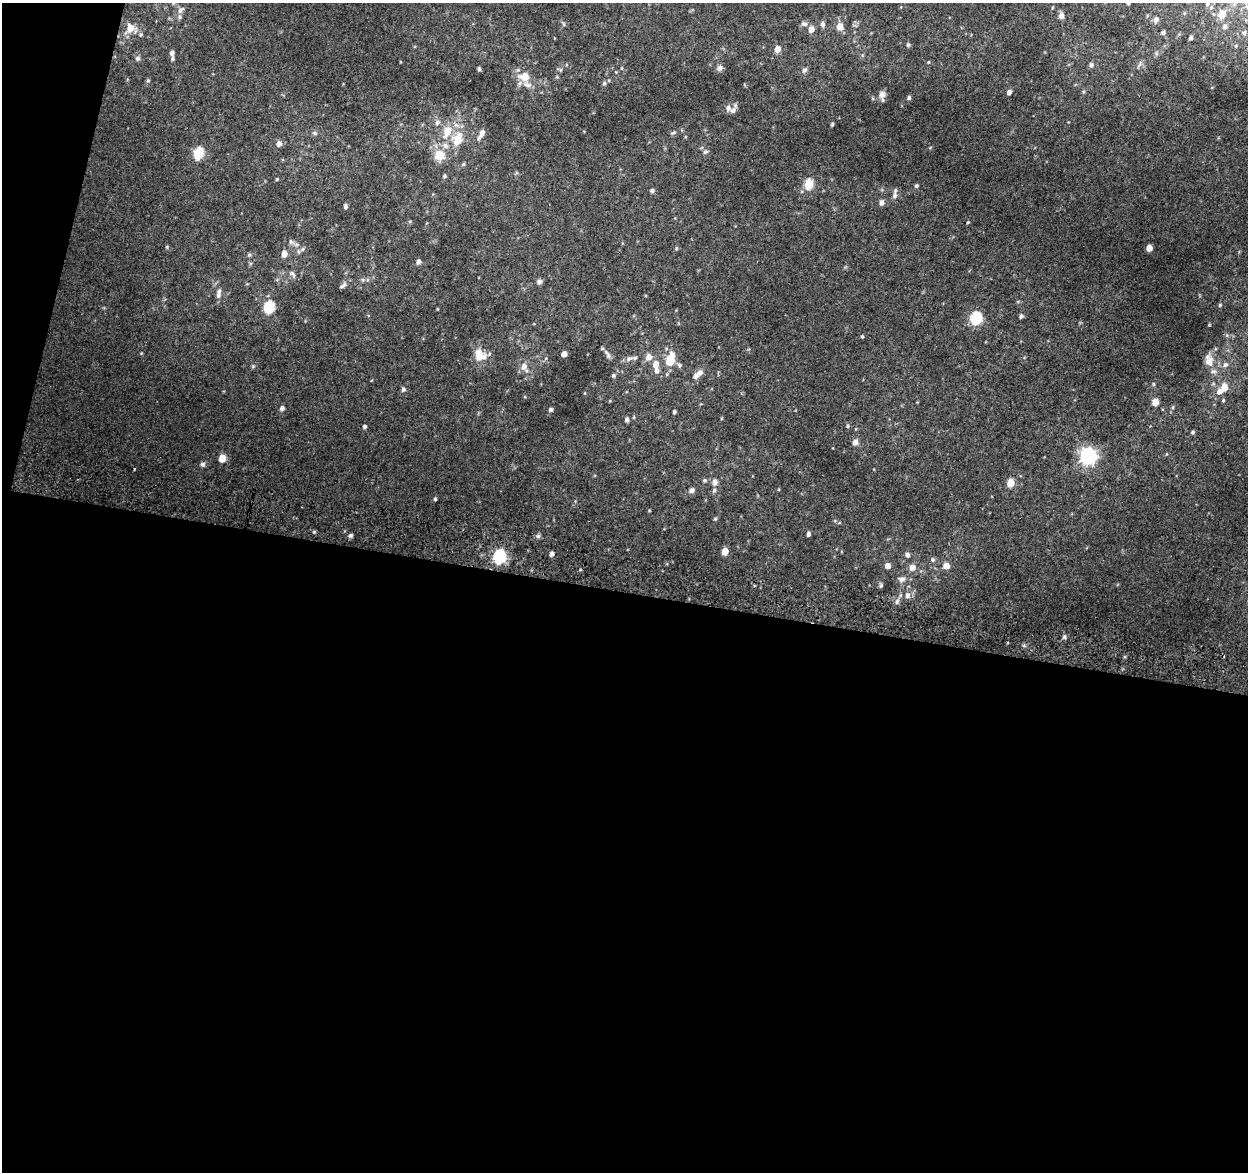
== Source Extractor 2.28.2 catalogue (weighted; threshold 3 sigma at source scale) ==
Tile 13 of 4 x 4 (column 1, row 4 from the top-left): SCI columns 8-1253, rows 266-1435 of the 5008 x 5270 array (HDU 1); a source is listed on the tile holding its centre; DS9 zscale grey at full resolution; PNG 1250 x 1174 px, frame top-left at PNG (2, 3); no overlay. Shown black and unused: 52% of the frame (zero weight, under 2 of 3 exposures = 2% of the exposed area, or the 3 px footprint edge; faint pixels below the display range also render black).
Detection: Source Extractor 2.28.2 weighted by HDU 2 'WHT'; one run over the whole footprint, this tile lists its part. Background 0.0812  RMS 0.015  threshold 0.0656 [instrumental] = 3 sigma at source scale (4.5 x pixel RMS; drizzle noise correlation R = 1.50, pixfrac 1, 0.0396/0.0396 arcsec/px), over >= 5 px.
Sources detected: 133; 10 inside a brighter listed object's ellipse — not listed separately; the other 123 listed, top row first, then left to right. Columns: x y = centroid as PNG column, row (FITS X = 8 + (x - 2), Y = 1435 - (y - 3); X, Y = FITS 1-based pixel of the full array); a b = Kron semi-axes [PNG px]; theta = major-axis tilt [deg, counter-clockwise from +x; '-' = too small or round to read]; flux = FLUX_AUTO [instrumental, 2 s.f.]
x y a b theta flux
1128 3 4 4 - 1.8
1207 4 6 4 74 2.4
181 10 12 6 41 5
1222 14 6 6 - 20
1061 16 8 7 - 5.3
1156 20 7 5 58 5.1
564 24 6 3 -71 1.7
804 24 9 6 -14 4
823 24 7 5 89 3.8
840 26 9 9 - 10
1225 26 6 6 - 3.6
130 28 10 8 -86 15
811 29 6 5 - 9.2
1163 33 4 4 - 2.8
1244 33 7 5 -46 2.6
1191 38 4 3 - 3.3
908 45 5 4 - 2.2
777 49 5 5 - 12
172 53 6 4 -88 3.7
138 58 6 5 - 3.1
1091 65 6 5 - 3.5
1139 65 9 4 55 3.2
719 68 8 6 73 4.7
479 69 4 3 - 2.8
560 70 6 4 71 1.9
804 70 8 6 51 3.5
524 77 10 8 2 19
148 80 5 4 - 1.6
604 83 5 5 - 2.6
528 85 14 7 -11 7.7
1009 92 5 4 - 5.5
882 94 10 9 - 6.5
909 97 5 4 - 2.5
735 105 6 4 73 2.2
728 108 8 6 -67 5.4
437 122 8 6 41 4
832 124 4 3 - 2.2
447 131 12 8 66 21
315 133 7 5 -26 2.6
673 133 7 3 19 1.8
481 134 14 5 63 7.9
457 139 18 13 68 25
279 144 6 5 - 6.9
705 152 7 5 20 2.8
199 154 7 5 71 86
439 155 11 9 20 22
463 164 5 5 - 1.8
444 176 5 4 - 2.1
277 179 4 3 - 1.4
809 184 6 5 - 60
916 186 5 4 - 2
652 191 5 4 - 3.1
895 195 9 6 81 5.6
882 202 6 5 - 5.9
345 206 5 4 - 3.1
968 222 4 3 - 1.1
291 242 9 6 -43 4.3
1149 248 5 4 - 14
284 254 6 5 - 12
249 255 5 5 - 2.1
418 262 6 5 - 4.9
292 274 11 5 -41 4.3
363 280 6 4 -19 2.1
539 282 7 6 - 3.7
343 285 11 5 31 4.1
218 294 14 7 83 7.2
1220 305 4 4 - 1.8
269 307 7 5 74 110
1021 316 5 4 - 2.9
976 318 6 6 - 140
862 336 4 4 - 1.7
479 354 14 9 -85 19
564 354 5 4 - 7.7
607 354 13 6 -59 4.9
649 357 8 7 - 9.4
629 359 8 6 33 4.6
670 361 9 8 - 26
1209 362 15 11 78 14
656 364 7 6 - 10
679 365 7 5 -25 2.8
1225 365 7 6 - 4.8
524 366 9 7 86 8.8
700 373 7 6 - 6.3
613 375 5 4 - 2.2
1153 384 5 3 - 1.6
1224 387 6 5 - 18
403 389 6 6 - 2.8
1219 392 7 6 - 7.4
1223 400 5 4 - 1.7
1155 402 7 6 - 9.9
282 408 5 5 - 4.8
551 409 5 4 - 2.9
674 412 4 3 - 2.4
627 419 5 5 - 3.4
364 426 5 4 - 2.8
848 426 5 3 - 1.6
1193 432 5 4 - 2.3
855 442 7 6 - 6.2
1088 456 7 6 - 500
222 458 5 5 - 23
203 464 7 7 - 3.2
705 480 6 4 -21 2.2
715 482 8 7 - 7.1
1010 483 5 5 - 30
692 490 8 6 44 4
435 499 4 4 - 1.6
649 510 5 3 - 1.1
715 519 5 4 - 1.6
808 534 5 4 - 3.5
350 535 6 5 - 2.5
538 536 6 4 -73 2.3
725 551 5 5 - 20
552 554 4 4 - 4.8
907 555 6 5 - 4.4
499 557 7 6 - 190
932 560 6 6 - 2.9
888 566 5 5 - 8.6
946 566 6 6 - 12
912 567 6 6 - 9.4
902 579 8 7 - 5.8
881 585 7 5 70 2.2
907 595 7 6 - 5.3
1064 637 6 5 - 2.8
Isophote crosses this tile's border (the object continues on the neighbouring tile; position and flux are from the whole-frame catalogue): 2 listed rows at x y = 1128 3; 1207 4